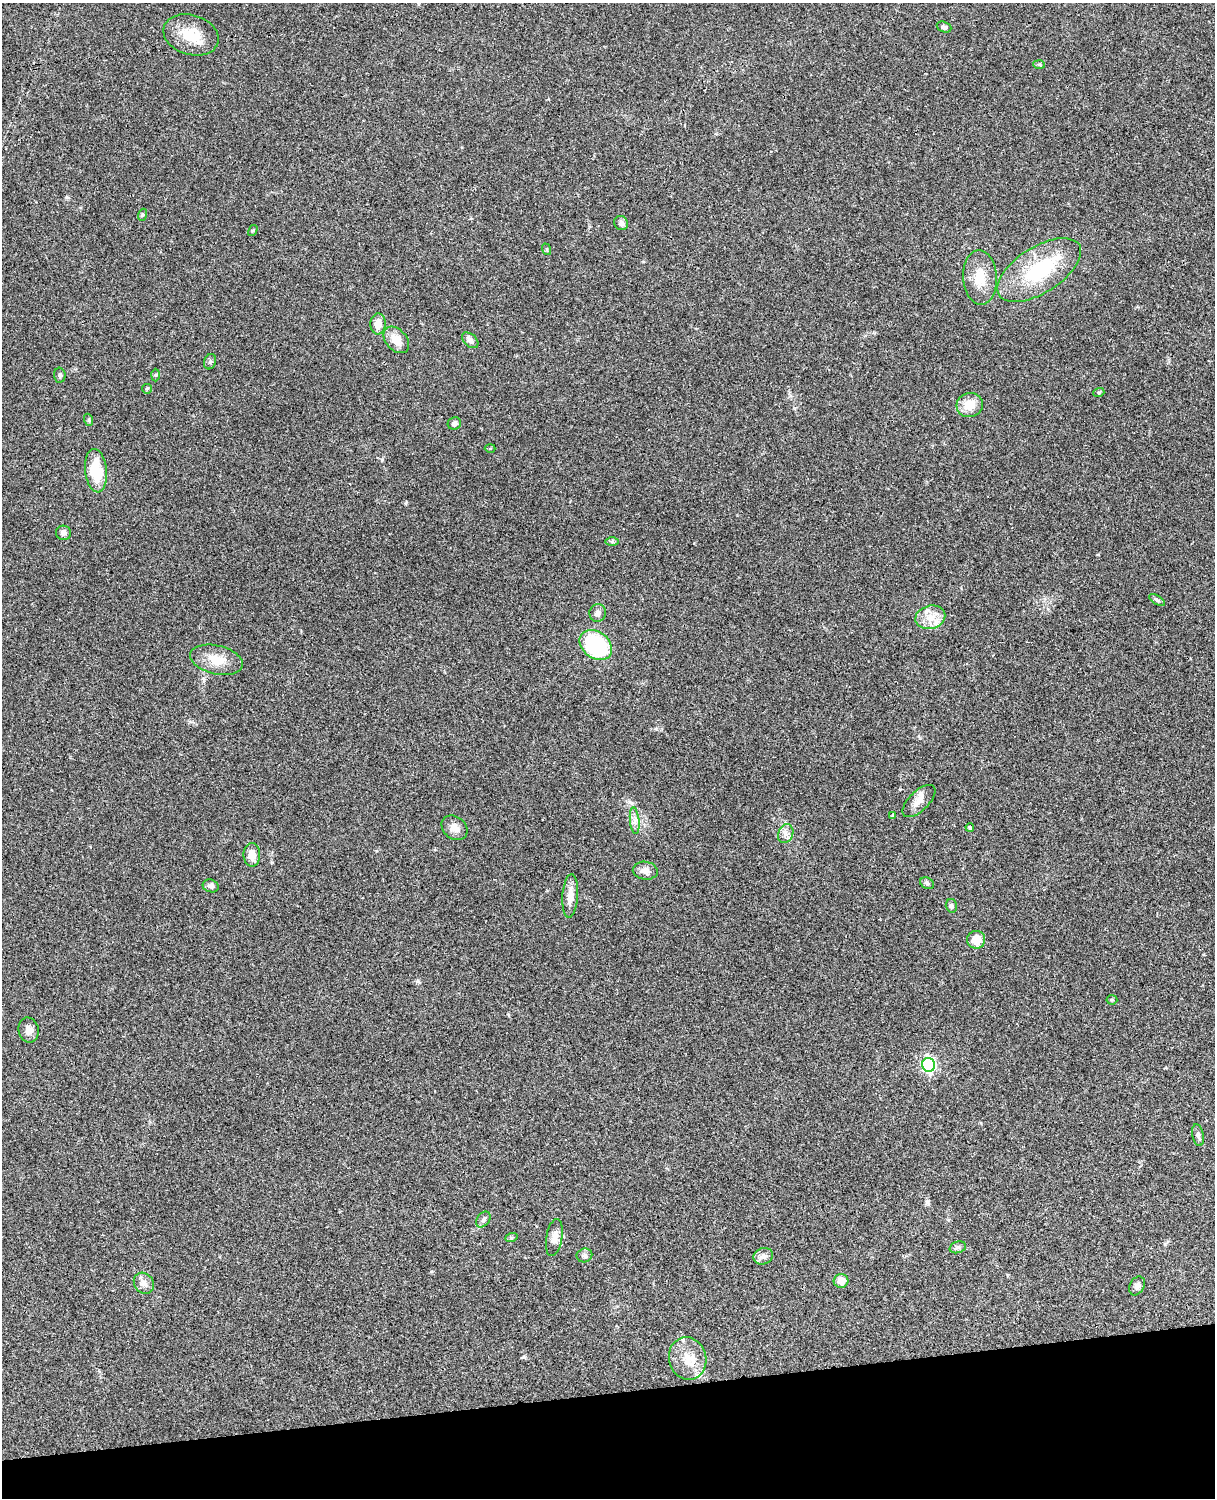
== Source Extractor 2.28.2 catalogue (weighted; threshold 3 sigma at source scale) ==
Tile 10 of 4 x 3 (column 2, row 3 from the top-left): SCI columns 1334-2546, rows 276-1771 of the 5090 x 4927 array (HDU 1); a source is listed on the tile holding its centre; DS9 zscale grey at full resolution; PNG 1217 x 1500 px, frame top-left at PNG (2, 3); each listed source drawn as its Kron ellipse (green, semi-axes under 4 px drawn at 4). Shown black and unused: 7% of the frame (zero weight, under 3 of 4 exposures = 6% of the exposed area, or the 3 px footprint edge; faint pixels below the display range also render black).
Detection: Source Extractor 2.28.2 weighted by HDU 2 'WHT'; one run over the whole footprint, this tile lists its part. Background 0.0822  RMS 0.006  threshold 0.0272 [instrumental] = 3 sigma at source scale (4.5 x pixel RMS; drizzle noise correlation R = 1.50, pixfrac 1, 0.05/0.05 arcsec/px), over >= 5 px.
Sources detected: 58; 2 inside a brighter listed object's ellipse — not listed separately; the other 56 listed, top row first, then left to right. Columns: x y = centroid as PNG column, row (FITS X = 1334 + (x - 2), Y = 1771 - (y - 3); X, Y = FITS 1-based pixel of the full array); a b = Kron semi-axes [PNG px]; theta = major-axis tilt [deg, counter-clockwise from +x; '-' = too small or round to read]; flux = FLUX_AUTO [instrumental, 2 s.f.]
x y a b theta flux
944 27 7 5 -21 1.7
191 35 28 20 -17 16
1039 64 6 4 -2 0.83
142 215 6 4 71 0.8
621 223 7 6 - 2.3
253 230 6 3 59 0.7
546 249 6 4 -71 0.69
1039 270 47 23 32 43
980 277 27 17 -86 14
378 324 10 7 86 5.8
396 340 15 10 -48 7.3
470 340 9 6 -43 2.5
210 362 8 6 70 1.2
60 375 7 5 -89 1.3
155 375 6 4 88 0.74
147 389 5 4 - 0.81
1099 392 5 3 - 0.6
970 405 13 12 - 9.1
89 420 6 4 -72 0.68
454 423 7 6 - 2
490 448 5 3 - 0.53
96 471 22 10 -84 21
63 533 7 7 - 2.4
612 542 6 4 0 0.96
1157 600 9 4 -33 1.2
598 613 9 8 - 2.7
930 617 15 11 15 7.6
596 645 18 13 -36 58
216 660 27 14 -13 11
919 801 21 10 44 5.2
893 816 4 4 - 1.1
635 821 13 4 -84 2.7
970 827 4 3 - 0.73
454 828 14 11 -38 4.5
786 834 10 7 67 2.8
252 855 11 8 89 5.9
645 871 12 9 -9 3.8
927 883 7 5 -29 1.5
211 886 8 6 -18 1.7
570 896 22 7 86 6.2
951 906 7 5 -76 1.6
976 940 9 9 - 8.2
1112 1000 5 5 - 0.74
29 1030 12 10 -77 4
928 1065 7 6 - 120
1198 1135 11 5 -78 1.9
483 1220 9 6 52 1.7
511 1238 6 4 20 0.83
554 1238 18 8 80 4.5
958 1247 8 5 17 1.5
584 1255 8 7 - 1.7
763 1256 10 8 20 2.8
841 1281 7 7 - 6.3
144 1283 11 9 -52 3.4
1137 1286 10 7 60 2.2
688 1358 21 18 -76 12
Unlisted compact peaks at least as high as the median listed source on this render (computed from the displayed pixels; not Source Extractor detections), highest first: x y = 418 981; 524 1357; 927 1202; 656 729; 67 197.